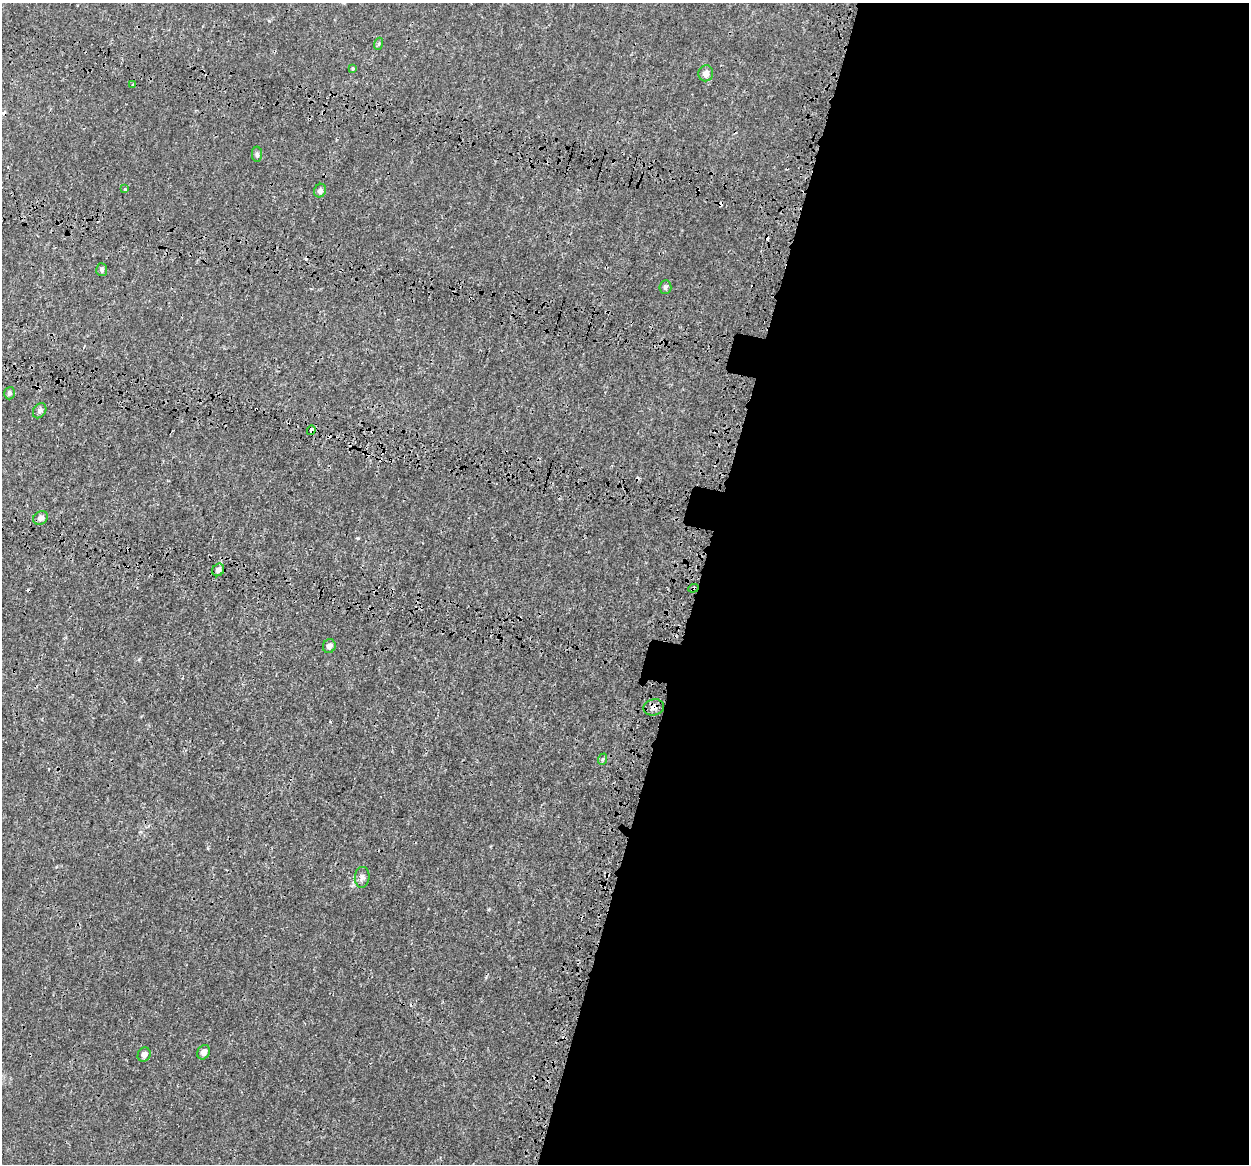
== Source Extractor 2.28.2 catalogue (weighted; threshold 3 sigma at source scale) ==
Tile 12 of 4 x 4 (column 4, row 3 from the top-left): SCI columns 3916-5162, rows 1761-2922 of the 5331 x 5784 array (HDU 1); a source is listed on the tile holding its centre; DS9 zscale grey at full resolution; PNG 1251 x 1166 px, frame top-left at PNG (2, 3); each listed source drawn as its Kron ellipse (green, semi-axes under 4 px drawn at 4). Shown black and unused: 45% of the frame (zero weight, under 3 of 4 exposures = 17% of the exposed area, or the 3 px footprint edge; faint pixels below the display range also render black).
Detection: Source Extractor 2.28.2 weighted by HDU 2 'WHT'; one run over the whole footprint, this tile lists its part. Background 3.85e-04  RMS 0.0013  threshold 0.00571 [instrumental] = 3 sigma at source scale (4.5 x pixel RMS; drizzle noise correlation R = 1.50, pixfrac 1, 0.0396/0.0396 arcsec/px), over >= 5 px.
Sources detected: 27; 6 cosmic-ray / hot-pixel residue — neither listed nor drawn; the other 21 listed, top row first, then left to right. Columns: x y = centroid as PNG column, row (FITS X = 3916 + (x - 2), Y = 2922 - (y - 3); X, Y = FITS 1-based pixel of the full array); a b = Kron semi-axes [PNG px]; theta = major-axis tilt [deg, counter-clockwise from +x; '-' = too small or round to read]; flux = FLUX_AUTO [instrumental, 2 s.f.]
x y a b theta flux
378 44 6 4 70 0.17
353 69 4 3 - 0.74
706 73 8 7 - 0.64
132 85 4 4 - 0.16
257 154 8 5 90 0.28
125 189 3 3 - 0.27
320 191 7 5 67 0.46
102 270 6 5 - 0.24
665 287 7 6 - 0.27
9 393 6 5 - 0.29
40 411 8 6 58 0.35
311 430 5 4 - 0.44
41 518 8 6 30 0.52
218 570 6 5 - 0.42
693 588 5 4 - 0.18
329 646 7 6 - 0.5
654 707 10 8 12 0.56
603 759 6 3 70 0.14
362 877 10 7 85 0.49
204 1052 7 6 - 0.64
144 1055 7 6 - 0.54
Overlapping masked pixels (flux is a lower limit): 3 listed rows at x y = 311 430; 693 588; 654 707